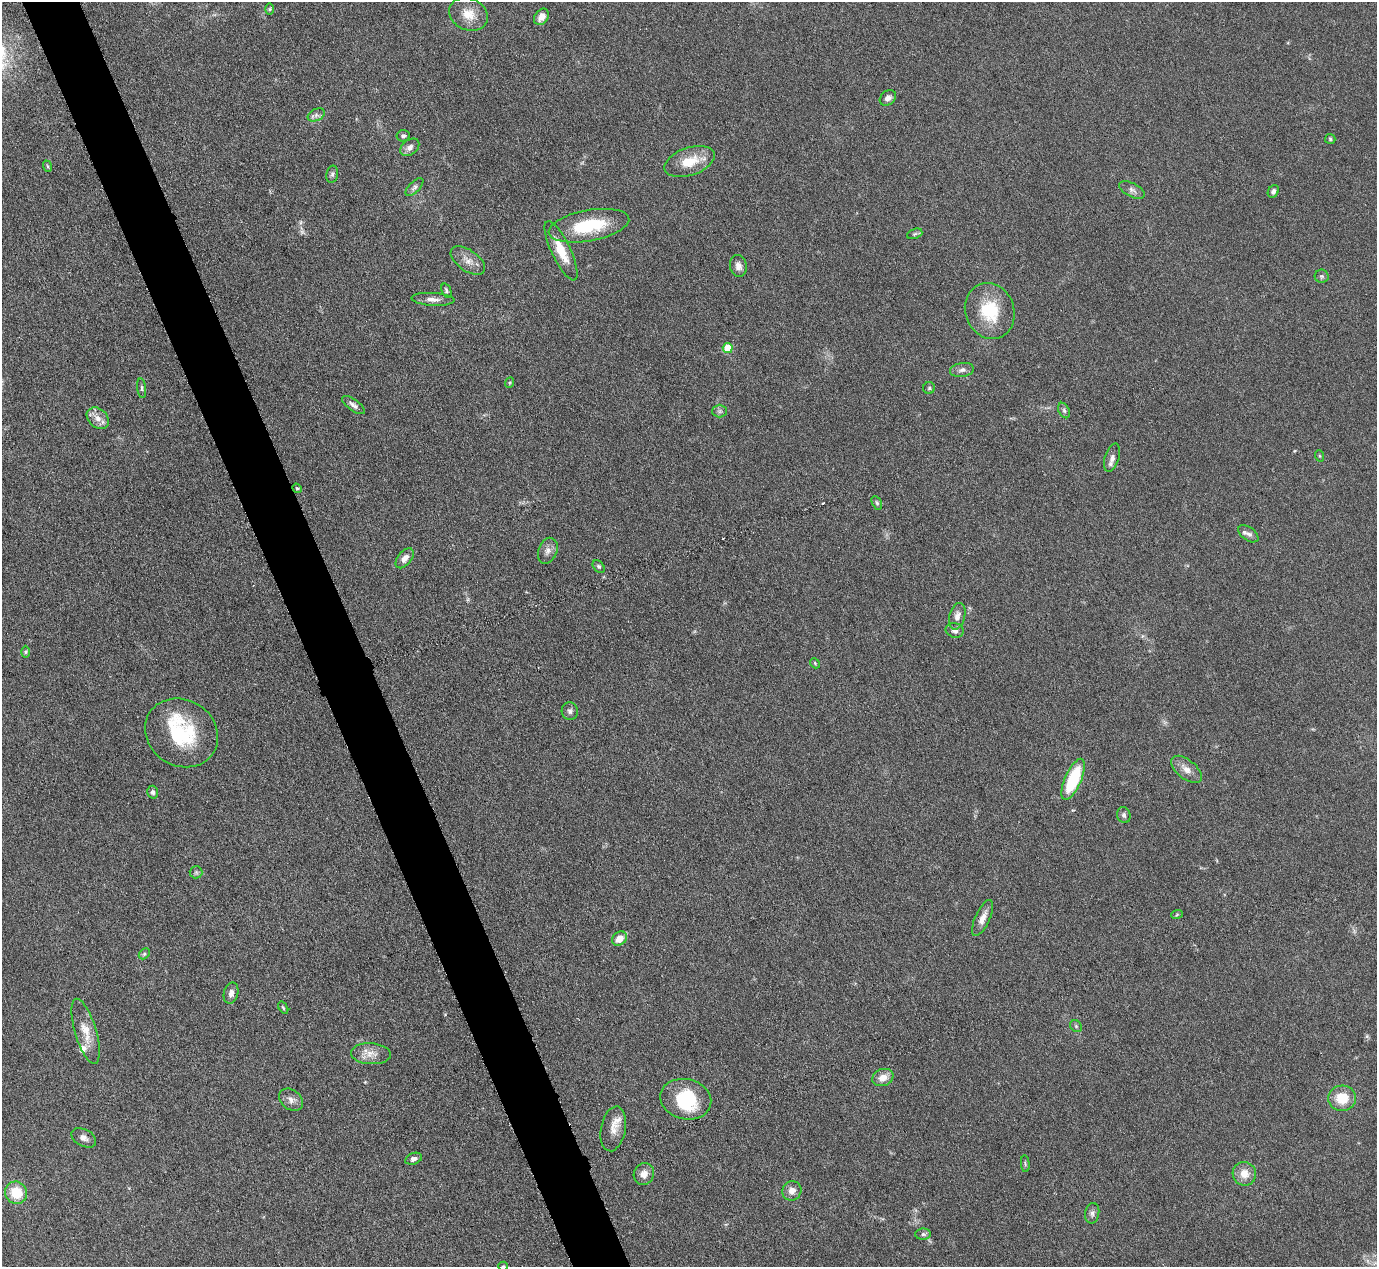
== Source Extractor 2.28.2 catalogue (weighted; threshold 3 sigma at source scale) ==
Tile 11 of 4 x 4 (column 3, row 3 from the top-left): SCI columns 2753-4127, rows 1414-2678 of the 5503 x 5489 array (HDU 1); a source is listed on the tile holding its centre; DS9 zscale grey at full resolution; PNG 1379 x 1269 px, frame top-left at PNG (2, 2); each listed source drawn as its Kron ellipse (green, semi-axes under 4 px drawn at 4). Shown black and unused: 4% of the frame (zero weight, under 3 of 6 exposures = <1% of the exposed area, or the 3 px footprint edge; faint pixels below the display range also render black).
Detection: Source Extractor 2.28.2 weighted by HDU 2 'WHT'; one run over the whole footprint, this tile lists its part. Background 0.0746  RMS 0.0042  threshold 0.0172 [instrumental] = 3 sigma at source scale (4.09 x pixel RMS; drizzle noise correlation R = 1.36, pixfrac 0.8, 0.05/0.05 arcsec/px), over >= 5 px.
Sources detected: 83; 1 too faint to see at this stretch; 2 inside a brighter object's white glare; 1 cosmic-ray / hot-pixel residue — neither listed nor drawn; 4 inside a brighter listed object's ellipse — not listed separately; the other 75 listed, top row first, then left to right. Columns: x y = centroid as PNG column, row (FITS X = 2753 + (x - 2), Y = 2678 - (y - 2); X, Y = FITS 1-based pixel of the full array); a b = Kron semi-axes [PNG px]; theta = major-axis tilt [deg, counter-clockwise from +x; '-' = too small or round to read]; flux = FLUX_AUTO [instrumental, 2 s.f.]
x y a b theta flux
270 9 6 4 89 0.46
468 14 20 16 -25 6.7
541 17 9 6 54 2.7
888 98 9 7 41 1.6
316 115 9 6 25 1.4
403 136 6 5 - 0.87
1330 139 5 5 - 0.58
410 147 11 7 38 1.9
689 162 26 14 19 9.6
47 166 6 3 -70 0.46
332 174 9 6 78 1
414 187 11 5 46 1.3
1132 190 14 7 -26 1.7
1273 191 6 5 - 1.3
589 226 41 15 10 22
915 234 8 5 21 0.76
561 251 32 9 -65 8.9
468 261 20 10 -35 3.8
738 266 11 8 -79 2.2
1322 276 7 6 - 0.82
446 290 7 4 -70 0.74
433 299 21 6 -3 2.7
990 311 28 24 -69 18
728 348 5 5 - 13
962 370 12 7 8 1.7
509 383 5 3 - 0.43
142 388 10 4 -83 0.85
929 388 6 6 - 0.71
353 405 13 5 -36 1.6
720 411 7 6 - 1
1064 411 8 5 -63 0.97
98 418 12 9 -42 3.2
1320 456 6 3 -71 0.41
1112 458 14 7 72 2.2
297 488 5 4 - 0.46
877 503 7 4 -60 0.7
1248 534 11 6 -36 1.4
548 551 13 9 68 2.3
405 558 11 7 51 2.5
599 566 7 5 -49 0.84
957 616 13 8 75 2.5
955 630 9 7 -16 1.7
26 652 6 4 89 0.59
815 663 5 4 - 0.48
570 711 9 8 - 1.3
181 733 38 33 -32 28
1186 769 18 9 -38 3.7
1073 779 22 8 66 23
153 792 6 5 - 1
1124 815 8 6 -72 1.2
196 872 6 6 - 0.83
1177 914 6 3 21 0.48
983 918 19 7 65 3.4
619 938 8 6 41 4.6
144 954 6 4 45 0.67
231 993 11 7 76 2.1
283 1008 6 3 -56 0.49
1076 1026 6 5 - 0.7
86 1031 34 10 -73 7.1
371 1054 20 10 -3 4.2
883 1078 11 8 21 3.9
1342 1098 14 12 4 8.9
686 1099 26 20 -14 23
291 1100 13 9 -37 2.5
613 1129 23 12 80 4.5
84 1138 13 8 -29 2.1
414 1159 8 5 20 1.4
1025 1164 8 3 -85 0.59
644 1174 11 10 - 3.2
1244 1174 12 11 - 4.8
792 1191 10 9 - 2.9
16 1193 11 11 - 10
1092 1213 10 7 79 1.4
923 1234 8 5 2 1
503 1266 5 4 - 0.49
Isophote crosses this tile's border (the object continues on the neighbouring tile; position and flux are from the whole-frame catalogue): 1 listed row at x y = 503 1266